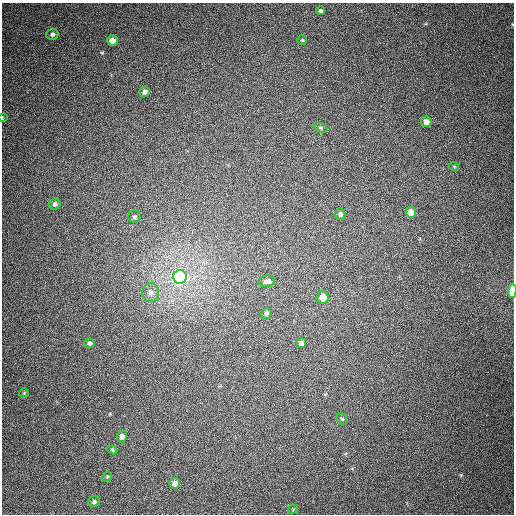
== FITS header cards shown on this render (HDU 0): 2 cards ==
NAXIS1  =                  512
NAXIS2  =                  512

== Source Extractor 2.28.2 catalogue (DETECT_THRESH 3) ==
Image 512 x 512 px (HDU 0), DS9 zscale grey, 1 PNG px = 1 image px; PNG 516 x 516 px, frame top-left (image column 1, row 512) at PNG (2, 3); each listed source drawn as its Kron ellipse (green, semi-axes under 4 px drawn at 4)
Background 378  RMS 9.1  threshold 27.3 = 3 sigma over >= 5 px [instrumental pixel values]
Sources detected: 29; all 29 listed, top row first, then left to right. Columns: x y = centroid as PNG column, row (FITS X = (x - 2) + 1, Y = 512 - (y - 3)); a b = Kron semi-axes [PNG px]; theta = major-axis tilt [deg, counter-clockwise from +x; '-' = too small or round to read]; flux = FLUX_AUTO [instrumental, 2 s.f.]
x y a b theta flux
321 11 4 4 - 1400
52 34 6 5 - 1700
112 40 5 5 - 4100
302 40 5 4 - 670
145 92 5 5 - 2200
2 118 4 2 - 500
426 122 5 5 - 3200
320 128 7 4 -20 800
454 166 5 3 - 520
55 204 6 5 - 1900
411 212 5 5 - 6700
340 214 6 5 - 1500
134 217 6 6 - 1500
180 277 7 7 - 240000
267 281 8 5 3 2800
512 291 7 3 89 13000
151 293 9 8 - 3000
323 297 6 6 - 7500
266 313 6 5 - 1200
90 343 5 4 - 1600
301 343 5 5 - 2100
24 393 4 4 - 530
342 419 6 5 - 1000
122 436 6 5 - 2300
112 450 5 4 - 760
107 477 5 4 - 690
175 483 5 5 - 3200
94 502 6 5 - 1500
293 509 5 5 - 670
At the frame edge (FLAGS 8, measured only in part): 2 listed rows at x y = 2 118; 512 291